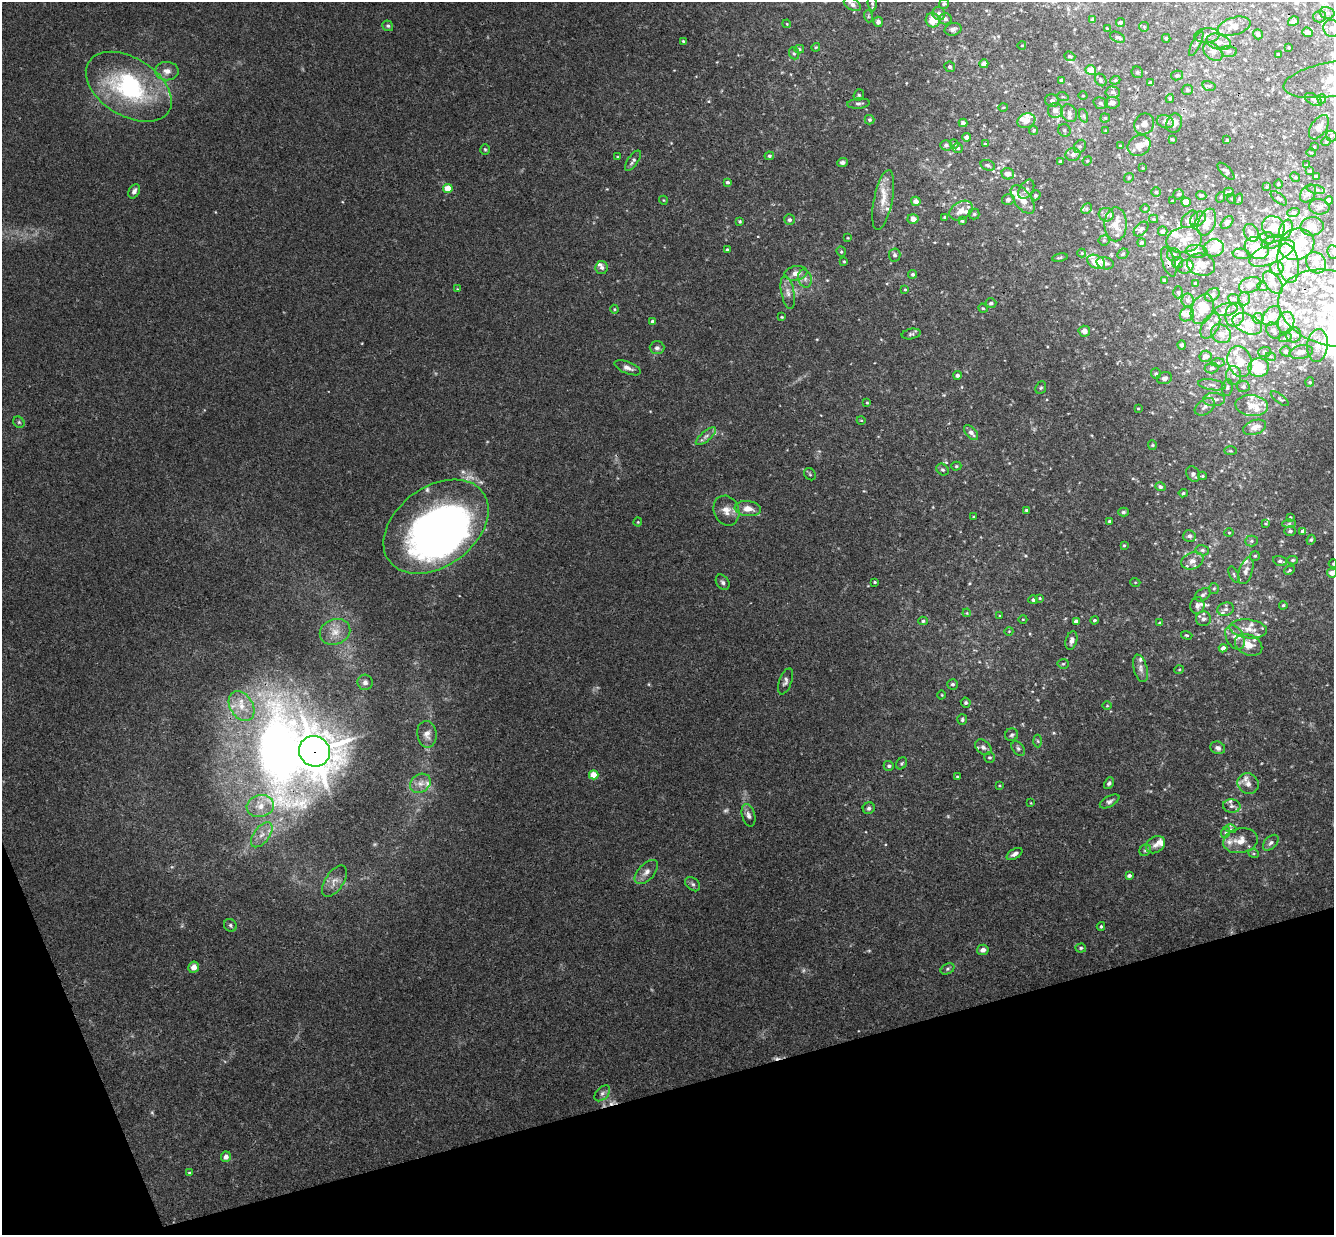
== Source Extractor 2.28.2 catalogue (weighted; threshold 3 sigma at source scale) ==
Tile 14 of 4 x 4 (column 2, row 4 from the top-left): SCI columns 1389-2720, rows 292-1524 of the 5440 x 5389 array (HDU 1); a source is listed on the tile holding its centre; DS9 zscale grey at full resolution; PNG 1336 x 1237 px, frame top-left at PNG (2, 2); each listed source drawn as its Kron ellipse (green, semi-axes under 4 px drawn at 4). Shown black and unused: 14% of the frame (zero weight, under 3 of 4 exposures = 6% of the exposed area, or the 3 px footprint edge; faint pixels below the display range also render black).
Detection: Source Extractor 2.28.2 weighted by HDU 2 'WHT'; one run over the whole footprint, this tile lists its part. Background 0.0253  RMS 0.0024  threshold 0.0108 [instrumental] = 3 sigma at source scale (4.5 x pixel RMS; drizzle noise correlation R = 1.50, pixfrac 1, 0.05/0.05 arcsec/px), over >= 5 px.
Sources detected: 480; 4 too faint to see at this stretch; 7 inside a brighter object's white glare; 2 cosmic-ray / hot-pixel residue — neither listed nor drawn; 91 inside a brighter listed object's ellipse — not listed separately; the other 376 listed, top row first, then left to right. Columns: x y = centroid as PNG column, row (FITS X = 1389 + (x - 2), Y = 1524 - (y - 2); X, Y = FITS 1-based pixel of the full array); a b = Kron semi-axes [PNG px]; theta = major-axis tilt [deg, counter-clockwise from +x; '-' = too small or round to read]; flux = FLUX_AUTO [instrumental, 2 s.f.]
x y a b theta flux
872 3 8 4 -85 0.46
852 4 9 5 -28 0.95
944 4 5 5 - 0.35
1327 13 7 5 -14 0.74
939 14 7 6 - 1.1
868 16 6 4 -72 0.32
1319 16 6 6 - 0.58
945 19 6 5 - 0.63
1093 19 4 3 - 0.51
933 20 7 7 - 4
1293 21 6 4 33 0.66
878 22 5 4 - 1.1
1120 22 4 4 - 0.5
787 24 4 3 - 0.2
388 26 6 5 - 0.5
1234 26 17 8 16 2.2
1144 27 5 4 - 0.29
1107 28 4 3 - 0.2
1332 28 9 8 - 1.1
953 29 8 6 13 0.82
1308 32 5 4 - 1
1258 34 5 4 - 0.41
1207 36 12 7 6 1.4
1117 37 8 5 -26 0.47
1166 38 4 3 - 0.36
683 41 3 3 - 0.25
1219 42 12 7 -17 1.5
1196 44 13 3 63 0.53
1022 45 4 2 - 0.14
816 47 4 3 - 0.21
1289 47 3 2 - 0.2
799 49 5 4 - 0.35
1229 51 8 5 -5 0.62
1213 52 11 7 -41 1.4
794 53 6 5 - 0.39
1278 54 3 3 - 0.31
1070 56 6 4 -20 0.29
984 64 4 4 - 1.4
950 67 5 5 - 0.58
1091 70 5 5 - 3.2
167 71 11 9 -2 1.8
1137 72 6 5 - 0.43
1177 75 6 5 - 0.48
1331 79 48 17 10 7.9
1061 80 4 3 - 0.37
1101 80 7 5 -55 0.46
1115 80 5 4 - 0.33
1150 83 4 3 - 0.6
1209 86 7 5 -13 0.5
129 87 47 29 -32 33
1187 90 5 5 - 0.46
1113 92 7 5 -3 0.69
859 95 6 5 - 0.44
1083 96 4 3 - 0.19
1063 97 6 3 -18 0.24
1170 98 4 3 - 0.34
1322 99 4 4 - 0.27
1313 100 9 5 -31 0.57
1052 101 7 6 - 0.76
1100 103 7 5 -15 0.58
1112 103 7 6 - 1.2
858 104 11 5 5 0.64
1003 107 5 3 - 0.22
1055 111 7 7 - 1.5
1069 113 9 7 -63 0.89
1084 116 7 4 -71 0.46
1105 118 5 4 - 0.31
870 120 5 4 - 0.39
1026 121 9 7 19 1.8
1165 122 8 6 -16 0.85
963 123 4 4 - 0.74
1174 123 10 7 73 1.7
1144 124 11 9 60 1.5
1319 127 14 7 57 1.6
1034 130 4 4 - 0.36
1064 130 6 6 - 0.53
1106 131 4 3 - 0.24
1331 136 5 5 - 0.43
967 137 4 4 - 1.4
1172 139 3 2 - 0.27
1227 140 4 3 - 0.22
1326 142 5 3 - 0.23
954 144 4 4 - 0.26
985 144 3 3 - 0.24
946 145 6 5 - 0.72
1080 146 7 5 55 0.51
1120 146 3 2 - 0.21
1139 146 12 10 32 2.2
1314 147 3 3 - 0.17
958 148 5 5 - 0.52
485 149 5 5 - 0.34
1311 153 5 3 - 0.22
1073 155 7 6 - 1
769 156 5 4 - 0.34
618 157 3 3 - 0.2
633 161 12 5 55 0.76
1060 161 4 4 - 0.5
1087 161 5 4 - 0.23
842 163 5 4 - 0.73
988 165 7 5 -19 0.52
1307 165 4 3 - 0.2
1143 168 3 2 - 0.17
1226 171 11 5 -45 0.58
1310 171 3 3 - 0.28
1008 174 6 5 - 1.7
1295 177 5 4 - 0.29
1316 177 4 3 - 0.44
1129 178 5 4 - 0.27
728 182 4 3 - 0.5
1278 184 5 3 - 0.23
1267 187 4 3 - 0.27
448 188 5 4 - 4.4
1026 189 10 6 58 0.98
1316 189 9 4 -11 0.55
134 191 7 5 63 0.98
1156 192 5 5 - 0.33
1229 192 5 4 - 0.39
1179 194 5 5 - 0.42
1308 194 10 7 52 1.2
1036 195 5 4 - 0.46
1201 195 5 4 - 0.45
1221 197 5 3 - 0.21
1279 198 10 4 -39 0.57
1008 199 6 5 - 0.7
1023 199 16 8 -54 2.8
1232 199 5 3 - 0.18
1239 199 6 3 71 0.25
663 200 4 3 - 0.17
883 200 30 9 78 3.7
1329 200 4 4 - 0.97
916 201 5 4 - 1.6
1172 201 3 2 - 0.17
1186 202 5 4 - 2.1
1319 207 10 8 -8 0.87
1145 208 4 3 - 0.17
1086 209 6 4 45 0.46
961 210 12 8 30 2.4
1293 213 6 4 19 0.42
974 214 5 5 - 0.37
1106 215 7 6 - 0.9
945 217 4 3 - 0.32
913 219 5 5 - 1.5
1154 219 4 4 - 0.27
1189 219 10 6 48 1.6
1198 219 9 6 41 0.93
789 220 5 5 - 0.68
740 221 4 4 - 0.31
962 221 4 4 - 0.34
1207 222 14 8 68 3.1
1227 222 7 5 45 0.76
1116 224 17 11 89 3.3
1312 226 11 9 5 2.9
1273 227 12 10 -39 2.7
1141 229 9 5 45 0.77
1286 229 10 6 68 0.97
1163 231 5 4 - 0.74
1251 233 9 7 -61 0.78
848 238 3 3 - 0.19
1267 238 7 6 - 0.71
1104 240 5 5 - 0.32
1184 240 18 12 12 4.2
1142 242 4 4 - 0.44
1272 242 11 6 22 1
1297 244 18 15 21 8.6
1214 248 10 8 8 2.5
1257 248 13 10 -29 5.4
727 250 4 3 - 0.33
1197 251 11 6 -6 1.1
841 252 5 4 - 0.31
1333 252 7 6 - 0.58
1082 253 4 4 - 0.2
1272 253 24 10 24 4.7
1123 254 6 4 44 0.34
1241 254 8 5 -6 0.55
895 255 6 5 - 0.6
1174 255 6 6 - 0.77
1060 258 8 3 10 0.36
844 261 4 3 - 0.22
1096 262 9 6 -28 3.1
1169 262 15 6 -72 1
1105 263 8 6 -16 0.89
1177 263 6 5 - 1
1288 263 20 10 -80 3.6
1316 263 11 9 -56 2.3
1201 265 14 11 -15 2.4
602 267 6 6 - 0.72
1186 267 8 6 31 0.64
1277 268 6 6 - 0.83
796 273 11 7 9 1.9
913 274 4 4 - 0.48
805 279 9 6 -75 0.95
1164 281 3 3 - 0.26
1273 283 13 7 -51 1.5
1196 284 3 3 - 0.34
1250 285 11 7 21 1.2
1262 286 5 3 - 0.24
457 289 4 4 - 0.19
905 290 3 3 - 0.24
788 292 17 6 -79 1.4
1178 292 6 4 -90 0.35
1212 295 8 5 38 0.63
1234 299 6 5 - 0.38
1244 299 6 5 - 0.58
1188 300 6 6 - 0.73
991 303 5 5 - 0.6
983 308 5 4 - 0.3
1331 308 53 37 -16 31
614 309 4 4 - 0.24
1202 309 16 10 67 2.7
1226 310 11 6 10 1.2
1187 314 8 6 42 1.1
1235 315 12 9 79 1.7
1272 316 11 7 49 2.5
782 317 4 3 - 0.21
1258 318 5 5 - 0.46
653 321 4 4 - 0.69
1286 322 11 8 75 1.6
1247 324 15 9 -24 2.8
1210 326 14 8 61 1.4
1084 331 6 5 - 1.3
1273 331 9 6 -59 0.64
911 334 9 5 11 0.55
1221 334 10 8 -38 1.6
1293 335 8 7 - 0.97
1285 338 6 4 18 0.38
1182 345 4 4 - 0.56
1317 345 16 10 83 2.5
657 348 7 6 - 0.72
1286 351 5 5 - 0.64
1265 352 6 5 - 0.45
1301 352 12 6 11 1.6
1205 356 6 5 - 1.7
1271 357 5 3 - 0.25
1240 361 16 12 -72 3.7
1218 363 6 4 2 0.49
1259 367 10 9 - 7.3
628 368 14 6 -22 1.2
1212 368 7 5 5 0.68
1156 374 5 5 - 0.44
957 375 4 4 - 0.65
1234 375 9 7 -87 1.1
1165 378 7 6 - 0.67
1310 382 5 4 - 0.26
1212 385 14 5 -8 0.92
1243 386 6 6 - 0.69
1227 387 8 5 81 0.57
1041 388 6 5 - 0.34
1280 399 11 4 -38 0.45
1214 400 11 6 1 1.3
867 403 4 4 - 0.25
1252 405 16 10 -6 3.2
1205 407 11 7 35 0.95
1138 409 4 3 - 0.19
861 420 4 3 - 0.17
19 422 6 5 - 0.43
1255 427 12 7 19 2
971 433 9 5 -50 1.1
706 436 12 5 40 0.89
1152 445 5 4 - 0.28
1231 451 6 3 0 0.27
956 466 5 4 - 0.32
942 470 6 5 - 0.49
810 474 7 5 -46 0.35
1193 474 8 6 -57 0.75
1202 476 4 4 - 0.24
1160 487 5 4 - 0.65
1183 493 4 4 - 0.35
748 509 13 7 -7 2.4
1026 510 3 3 - 0.36
726 511 15 12 -66 2.4
1123 512 5 4 - 0.42
974 517 3 3 - 0.26
1290 517 3 3 - 0.17
1110 521 3 3 - 0.37
638 522 4 4 - 0.23
1266 524 4 3 - 0.23
1289 524 6 4 2 0.4
436 527 58 39 36 130
1290 531 5 5 - 0.54
1303 531 4 4 - 0.81
1229 533 4 4 - 0.24
1189 536 6 6 - 0.71
1311 540 5 4 - 0.33
1251 541 6 5 - 0.46
1124 545 4 3 - 0.24
1202 550 7 5 -14 0.58
1255 556 5 5 - 0.3
1293 560 5 4 - 0.38
1192 561 11 8 21 1.5
1280 561 7 4 -16 0.61
1333 564 4 3 - 0.16
1289 570 6 4 25 0.33
1246 571 14 6 72 1.2
1332 573 5 4 - 1.3
1234 575 9 4 -64 0.43
723 582 8 6 -56 0.66
875 582 3 2 - 0.26
1135 582 5 3 - 0.2
1214 588 5 5 - 0.36
1203 595 8 5 32 0.61
1040 598 4 4 - 0.23
1033 600 5 4 - 0.54
1197 605 8 7 - 1
1283 605 4 3 - 0.31
1226 609 8 6 14 0.87
967 613 4 3 - 0.21
1000 616 3 3 - 0.19
1023 619 4 3 - 0.18
1203 619 7 7 - 0.87
1094 620 4 3 - 0.34
923 621 5 4 - 0.4
1076 621 4 4 - 0.92
1160 623 4 3 - 0.39
1248 629 19 9 -7 2.7
1009 631 4 3 - 0.16
335 632 15 12 21 2.7
1187 635 6 4 -17 0.3
1235 637 13 8 -60 1.8
1071 640 9 5 74 1
1249 645 14 10 -25 3.3
1223 648 4 4 - 1.1
1063 664 5 5 - 0.36
1140 668 14 6 -75 1.2
1179 670 5 3 - 0.21
785 681 14 6 70 0.81
365 682 7 7 - 0.88
953 684 5 5 - 0.5
942 695 4 3 - 0.17
966 703 5 4 - 0.43
241 706 16 11 -58 3.7
1107 706 5 3 - 0.22
962 719 5 5 - 0.4
427 734 13 9 -82 1.5
1012 735 6 6 - 0.52
1038 741 6 4 -87 0.35
983 747 9 6 -39 0.92
1218 748 7 6 - 0.8
1018 749 8 5 -50 0.58
314 751 16 15 - 460
990 757 5 5 - 0.39
902 763 6 5 - 0.38
889 766 5 4 - 0.47
594 775 5 4 - 4.4
957 777 4 3 - 0.25
420 783 11 9 36 1.6
1109 783 6 4 60 0.5
1248 784 11 10 - 1.7
999 786 4 2 - 0.19
1110 801 11 5 29 0.68
1031 803 3 2 - 0.15
260 806 14 11 14 2.8
1232 806 9 7 -7 0.83
869 808 6 5 - 0.59
748 815 11 6 -74 0.98
1231 829 5 3 - 0.26
1226 832 6 4 72 0.36
262 835 14 8 52 2
1240 841 17 12 11 3.1
1271 843 9 6 45 0.71
1155 845 10 8 34 1.3
1145 850 6 5 - 0.45
1014 854 9 5 31 0.86
1254 854 5 3 - 0.26
646 872 15 8 47 1.5
1129 875 4 3 - 0.54
334 881 17 9 56 1.6
693 884 8 6 -40 0.61
230 925 7 6 - 0.52
1101 926 4 3 - 0.35
1081 948 5 4 - 0.34
983 950 6 5 - 1.1
194 967 6 5 - 1.7
948 969 7 5 28 0.51
602 1093 9 6 45 0.73
226 1157 5 5 - 1.2
189 1173 3 3 - 0.28
Overlapping masked pixels (flux is a lower limit): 3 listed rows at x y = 1213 52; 1169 262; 314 751
Isophote crosses this tile's border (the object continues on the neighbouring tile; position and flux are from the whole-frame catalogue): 5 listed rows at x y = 1331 79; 1333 252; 1331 308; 1333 564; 1332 573
Unlisted compact peaks at least as high as the median listed source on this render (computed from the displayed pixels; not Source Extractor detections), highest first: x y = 1026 556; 1054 733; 708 101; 1267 520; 817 339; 1030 634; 362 343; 607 189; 649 684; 1133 478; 970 583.